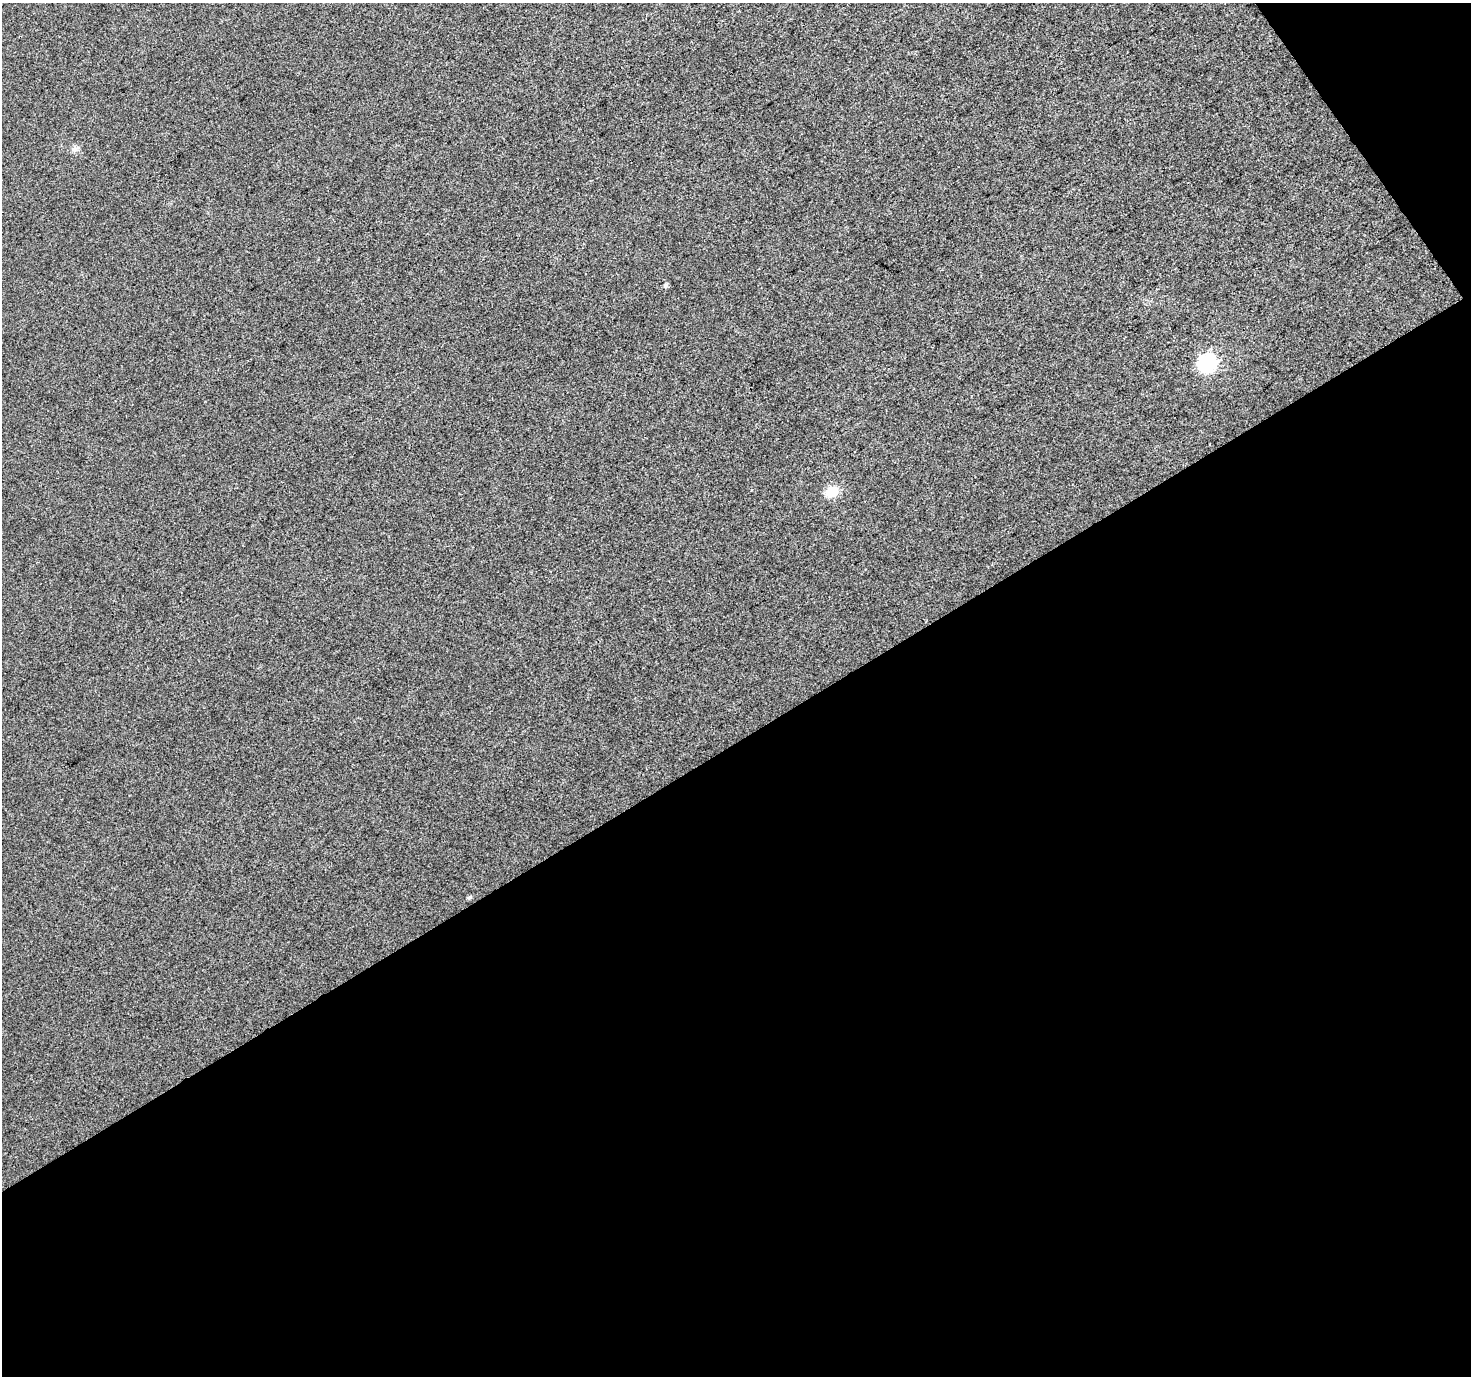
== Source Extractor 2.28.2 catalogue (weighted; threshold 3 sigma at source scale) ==
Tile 4 of 2 x 2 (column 2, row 2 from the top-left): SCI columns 1469-2937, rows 69-1442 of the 2940 x 2902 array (HDU 1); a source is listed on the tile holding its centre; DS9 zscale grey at full resolution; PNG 1473 x 1378 px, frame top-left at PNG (2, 3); no overlay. Shown black and unused: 48% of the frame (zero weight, under 3 of 4 exposures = <1% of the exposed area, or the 3 px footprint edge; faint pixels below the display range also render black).
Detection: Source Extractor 2.28.2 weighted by HDU 2 'WHT'; one run over the whole footprint, this tile lists its part. Background 0.0124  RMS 0.011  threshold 0.0494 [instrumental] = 3 sigma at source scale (4.5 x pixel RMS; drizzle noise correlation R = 1.50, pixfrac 1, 0.0396/0.0396 arcsec/px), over >= 5 px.
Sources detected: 5; all 5 listed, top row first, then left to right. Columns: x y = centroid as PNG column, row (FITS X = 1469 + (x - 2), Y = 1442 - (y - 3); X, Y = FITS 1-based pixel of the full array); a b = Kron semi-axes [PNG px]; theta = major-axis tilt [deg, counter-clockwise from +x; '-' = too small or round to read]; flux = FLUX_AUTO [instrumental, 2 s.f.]
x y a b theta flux
75 149 8 7 - 4.1
665 285 6 5 - 2.4
1207 363 8 7 - 230
832 492 6 6 - 60
469 897 6 5 - 1.9